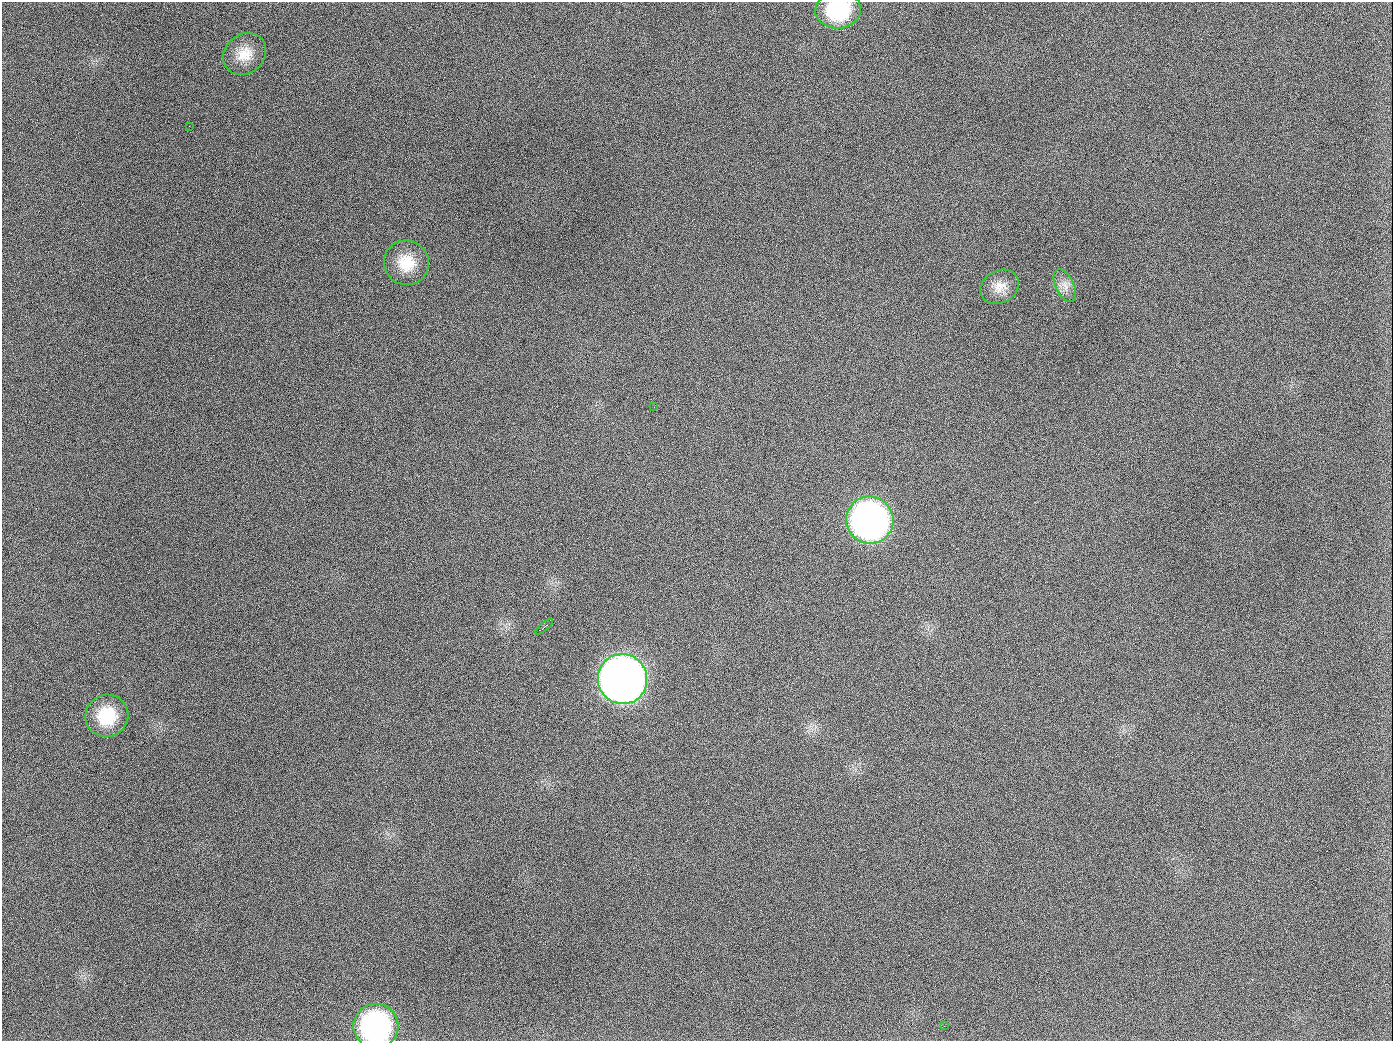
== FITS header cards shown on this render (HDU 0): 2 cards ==
NAXIS1  =                 1391
NAXIS2  =                 1039

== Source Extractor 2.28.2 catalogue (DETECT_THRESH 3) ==
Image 1391 x 1039 px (HDU 0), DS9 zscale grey, 1 PNG px = 1 image px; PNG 1395 x 1043 px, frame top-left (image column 1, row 1039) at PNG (2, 2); each listed source drawn as its Kron ellipse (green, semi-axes under 4 px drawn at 4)
Background 1460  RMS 68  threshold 205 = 3 sigma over >= 5 px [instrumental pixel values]
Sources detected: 13; all 13 listed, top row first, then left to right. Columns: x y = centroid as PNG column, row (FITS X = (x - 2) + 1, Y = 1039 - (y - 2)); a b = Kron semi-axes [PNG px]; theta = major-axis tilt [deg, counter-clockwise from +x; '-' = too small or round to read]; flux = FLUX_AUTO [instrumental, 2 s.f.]
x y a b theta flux
838 10 23 18 5 2.8e+05
245 54 23 19 39 1.0e+05
189 126 2 2 - 6.0e+03
406 263 22 22 - 1.4e+05
1065 285 18 9 -64 4.2e+04
1000 287 20 16 31 6.8e+04
654 407 2 2 - 4.0e+03
870 520 24 23 - 2.3e+06
544 627 11 2 38 1.1e+04
623 679 25 24 - 5.3e+06
107 716 22 21 - 1.8e+05
376 1026 22 22 - 9.2e+05
944 1026 2 2 - 3.9e+03
At the frame edge (FLAGS 8, measured only in part): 2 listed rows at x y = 838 10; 376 1026